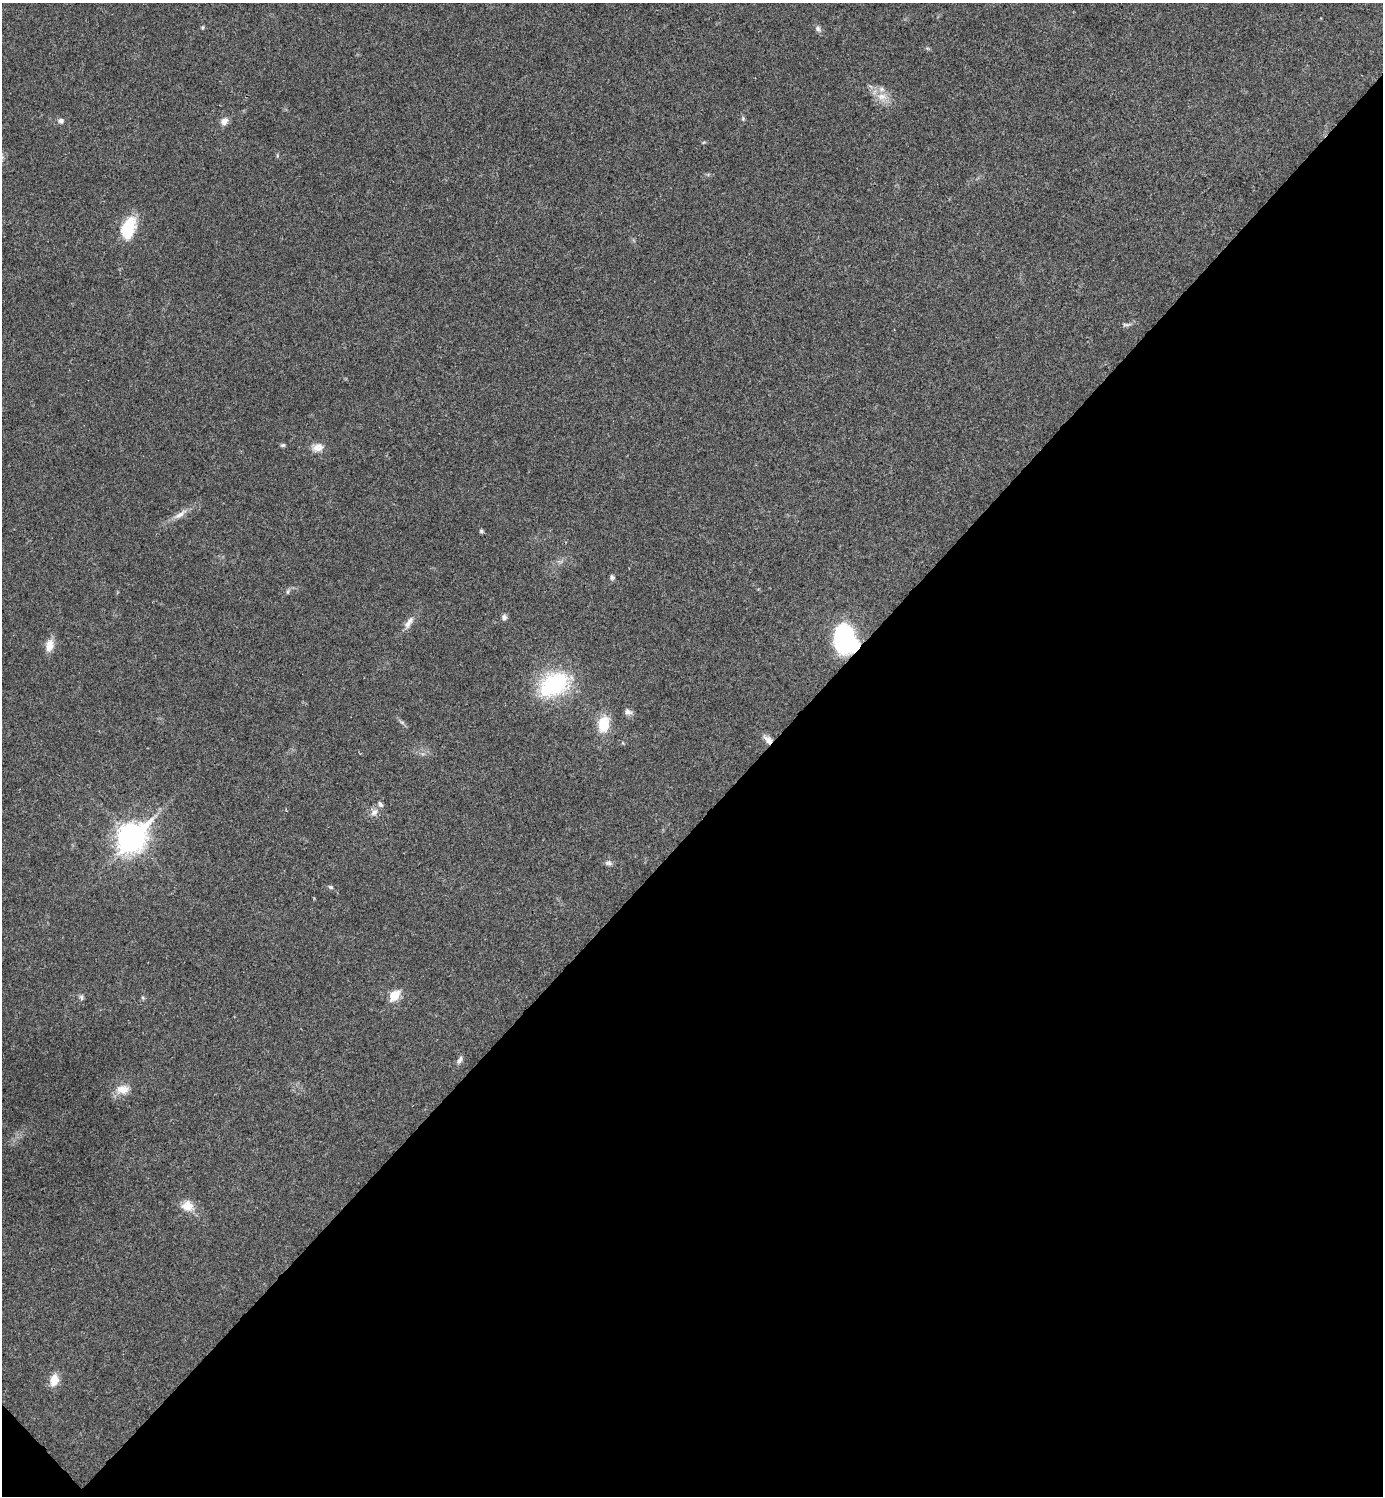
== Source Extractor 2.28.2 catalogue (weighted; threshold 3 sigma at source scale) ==
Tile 15 of 4 x 4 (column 3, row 4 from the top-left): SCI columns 2923-4303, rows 7-1500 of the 5986 x 5986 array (HDU 1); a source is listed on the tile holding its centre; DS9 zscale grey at full resolution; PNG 1385 x 1498 px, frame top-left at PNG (2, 3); no overlay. Shown black and unused: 45% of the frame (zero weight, under 3 of 4 exposures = <1% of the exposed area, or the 3 px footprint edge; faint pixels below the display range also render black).
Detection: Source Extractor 2.28.2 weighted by HDU 2 'WHT'; one run over the whole footprint, this tile lists its part. Background 0.0194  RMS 0.004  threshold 0.0182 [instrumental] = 3 sigma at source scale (4.5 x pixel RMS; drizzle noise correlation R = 1.50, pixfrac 1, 0.05/0.05 arcsec/px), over >= 5 px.
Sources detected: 36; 2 inside a brighter listed object's ellipse — not listed separately; the other 34 listed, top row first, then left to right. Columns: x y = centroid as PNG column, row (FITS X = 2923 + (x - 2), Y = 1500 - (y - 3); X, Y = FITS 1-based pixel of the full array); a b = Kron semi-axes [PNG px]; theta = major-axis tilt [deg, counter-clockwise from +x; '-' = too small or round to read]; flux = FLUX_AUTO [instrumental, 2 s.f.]
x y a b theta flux
203 27 6 4 89 0.49
818 29 8 6 -60 1.1
882 96 15 9 2 4
743 119 7 4 90 0.57
61 121 6 6 - 1.3
224 121 10 8 55 2.4
129 228 27 15 72 13
1126 324 12 4 3 0.96
283 445 6 5 - 0.62
318 447 14 10 17 3.3
180 514 22 6 35 3.2
481 531 6 5 - 0.62
612 577 8 5 -83 0.8
287 592 6 4 90 0.57
504 617 7 6 - 1.2
409 623 19 7 52 2.9
844 639 21 16 -72 66
49 645 16 9 81 3.9
554 684 39 26 31 32
628 712 11 6 -19 1.4
402 722 7 4 -19 0.67
603 724 15 10 82 11
768 740 12 7 -42 2.6
374 812 11 7 45 2.1
132 837 12 9 45 410
608 863 9 7 5 1.2
331 887 7 4 -27 0.69
394 995 6 5 - 16
81 997 8 5 -73 0.89
143 998 5 4 - 0.52
460 1060 12 5 65 1.2
122 1089 18 12 7 4.8
188 1206 15 13 -14 4.9
54 1380 13 9 78 5.1
Overlapping masked pixels (flux is a lower limit): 2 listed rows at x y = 844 639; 768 740